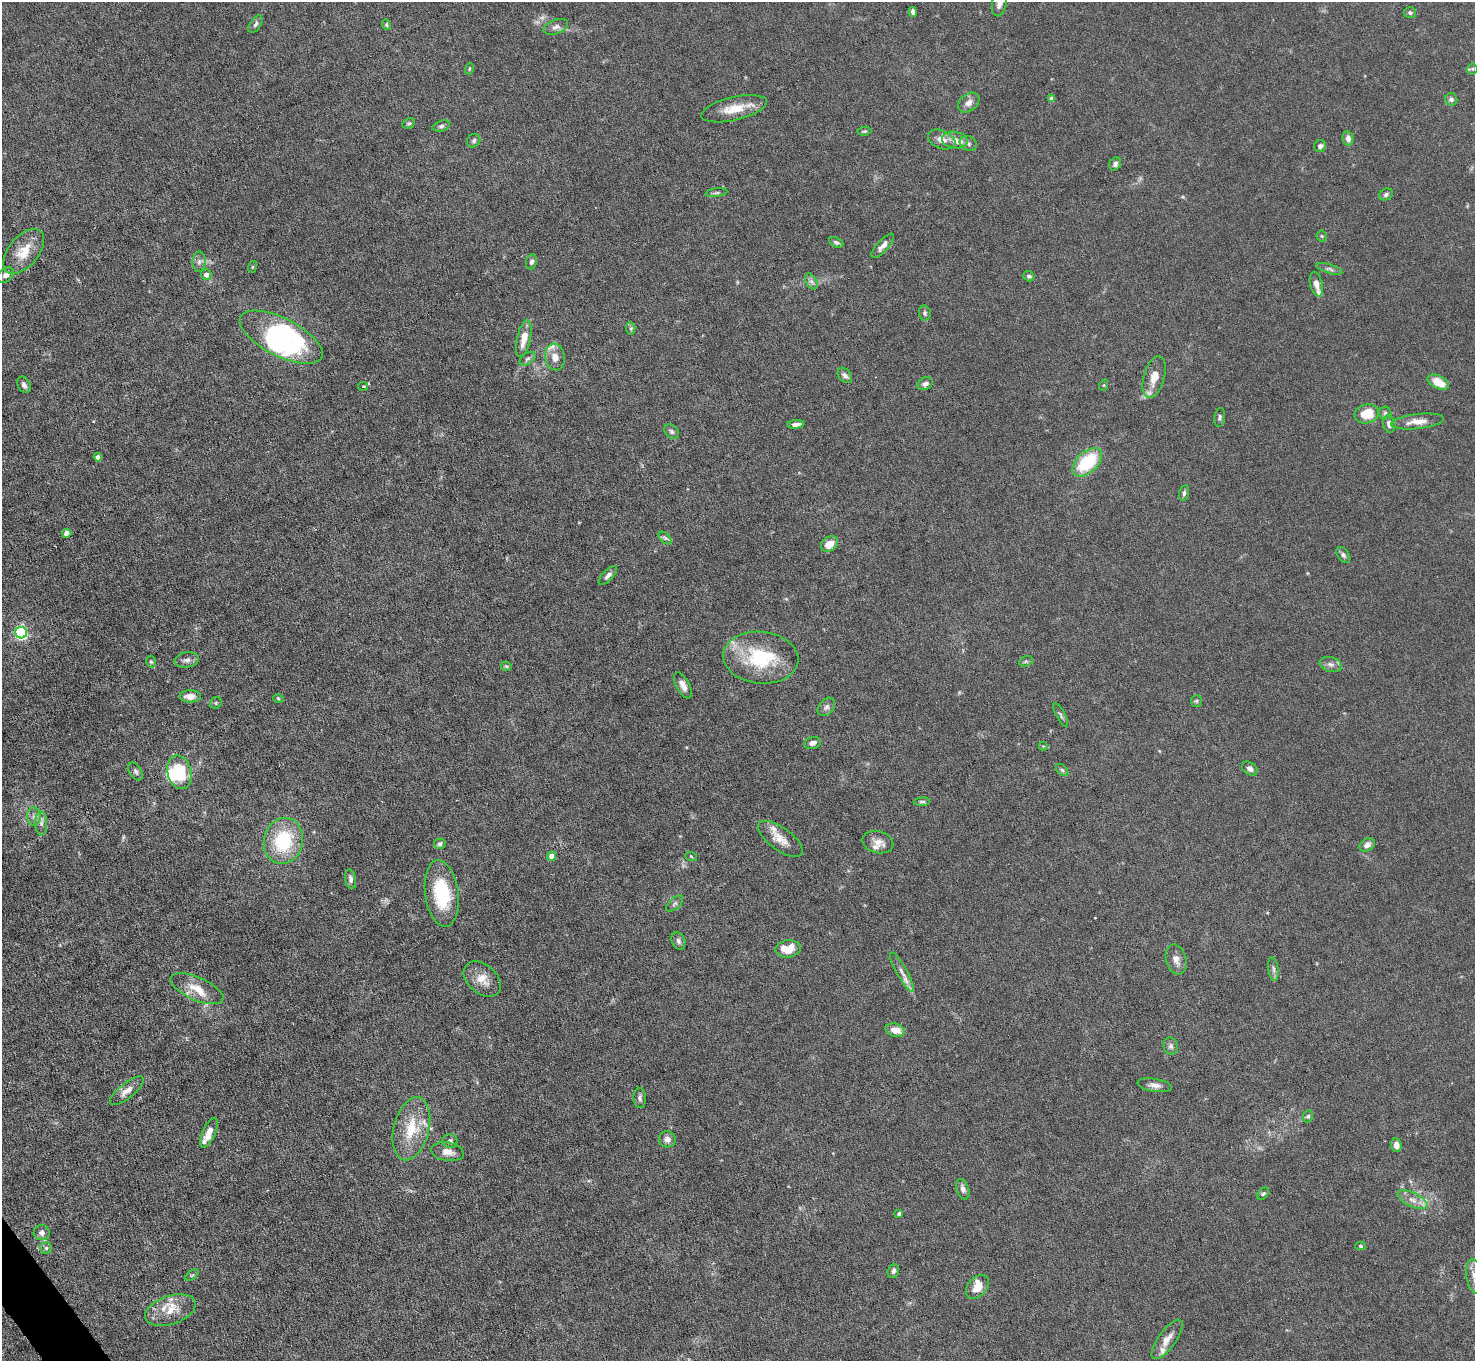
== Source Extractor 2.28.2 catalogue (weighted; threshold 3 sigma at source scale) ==
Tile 7 of 4 x 4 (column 3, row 2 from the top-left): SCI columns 2948-4420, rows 2875-4233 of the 5894 x 5887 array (HDU 1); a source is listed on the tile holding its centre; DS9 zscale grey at full resolution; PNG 1477 x 1363 px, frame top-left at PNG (2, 2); each listed source drawn as its Kron ellipse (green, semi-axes under 4 px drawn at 4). Shown black and unused: <1% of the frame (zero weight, under 4 of 8 exposures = <1% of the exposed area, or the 3 px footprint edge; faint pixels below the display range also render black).
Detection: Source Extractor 2.28.2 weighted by HDU 2 'WHT'; one run over the whole footprint, this tile lists its part. Background 0.0531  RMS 0.0029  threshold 0.0118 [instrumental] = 3 sigma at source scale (4.09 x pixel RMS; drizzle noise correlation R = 1.36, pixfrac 0.8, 0.05/0.05 arcsec/px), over >= 5 px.
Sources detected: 146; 1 too faint to see at this stretch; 4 inside a brighter object's white glare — neither listed nor drawn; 11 inside a brighter listed object's ellipse — not listed separately; the other 130 listed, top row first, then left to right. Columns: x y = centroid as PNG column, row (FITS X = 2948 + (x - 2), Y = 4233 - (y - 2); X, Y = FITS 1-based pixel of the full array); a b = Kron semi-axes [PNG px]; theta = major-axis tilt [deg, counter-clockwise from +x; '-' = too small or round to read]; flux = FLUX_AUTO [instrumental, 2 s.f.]
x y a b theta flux
1000 2 14 7 77 2.3
913 12 5 4 - 1
1410 13 6 5 - 0.61
256 24 10 5 58 0.72
386 25 5 4 - 0.33
556 27 13 7 20 1.2
469 69 5 3 - 0.28
1472 69 5 5 - 0.39
1052 98 4 4 - 1.7
1451 99 6 6 - 0.87
969 103 12 8 38 1.7
734 109 34 11 13 5.8
409 123 7 4 28 0.44
441 126 9 5 16 0.68
864 131 7 4 6 0.4
1348 138 7 5 -78 1.4
942 139 14 9 -22 2.3
955 140 13 8 -9 2
474 141 7 6 - 0.57
968 143 9 7 -27 0.86
1320 146 6 6 - 0.76
1115 164 7 5 55 0.74
716 193 11 4 8 0.57
1386 194 7 5 27 0.68
1322 236 5 5 - 0.38
836 242 7 4 -23 0.57
883 246 15 5 47 1.5
24 251 26 15 50 6
199 262 10 6 89 1.1
531 262 8 5 80 0.69
252 267 6 4 71 0.28
1329 269 13 4 -17 0.79
6 275 9 6 41 1.2
206 275 5 5 - 1.2
1029 276 5 5 - 0.64
811 281 9 5 -58 0.8
1316 284 12 6 -77 1.6
925 313 7 6 - 0.66
631 328 6 4 -85 0.42
281 337 45 19 -27 29
524 338 19 7 77 3.4
555 357 13 9 -81 2.4
528 359 9 5 37 0.74
845 375 8 6 -49 1
1154 377 21 10 74 4
1438 382 11 6 -27 4.6
925 384 8 6 27 1.2
24 385 8 6 -65 0.89
1104 385 6 3 71 0.24
363 386 5 4 - 0.45
1385 413 6 6 - 0.61
1367 414 12 9 15 6.4
1220 417 9 5 81 0.61
1418 421 27 7 6 3
796 424 9 4 5 1.1
1389 424 9 6 -80 1.4
672 431 8 6 -46 0.7
98 457 4 4 - 1.5
1087 462 18 10 43 15
1184 493 8 4 76 0.56
67 533 4 4 - 2.2
665 538 7 4 -44 0.6
829 544 9 7 36 3.4
1343 555 9 5 -53 0.73
608 575 12 5 46 1
21 633 6 5 - 42
761 658 38 26 -5 18
187 660 12 7 9 1.2
1026 661 7 5 18 0.45
151 662 6 4 -74 0.43
1331 664 11 7 -17 1.2
506 666 5 5 - 0.34
683 685 14 6 -63 1.8
190 696 11 6 -1 2.2
278 698 5 3 - 0.26
1196 701 6 5 - 0.43
216 703 6 5 - 0.43
826 707 10 7 49 0.94
1061 715 13 4 -62 0.56
812 743 9 6 13 1.2
1043 746 4 4 - 0.24
1250 769 8 6 -38 1.1
1062 770 7 4 -44 0.52
136 772 10 6 -59 0.8
179 772 17 12 -76 12
922 802 8 4 3 0.51
34 817 9 7 -90 1.1
41 823 12 6 -88 1.3
780 839 26 11 -36 3.6
283 841 23 19 76 18
878 842 15 11 -14 2.2
440 844 6 5 - 0.72
1367 845 8 6 29 1.1
552 856 4 4 - 2.6
691 856 6 4 -20 0.3
351 879 10 5 -79 0.9
442 894 33 16 -82 15
675 904 10 5 41 0.7
678 941 9 6 -66 0.82
788 949 13 8 6 5
1176 959 15 10 -75 2
1273 969 12 5 -82 0.83
902 972 22 5 -61 1.6
482 979 21 14 -40 3.9
197 989 28 11 -24 4.7
895 1030 10 6 -16 3
1171 1046 8 7 - 0.91
1154 1085 17 6 -10 1.6
127 1091 21 7 39 2.3
640 1098 10 6 -86 0.82
1308 1116 6 5 - 0.41
411 1129 32 17 76 9.9
209 1133 16 6 66 2.7
667 1139 8 8 - 1.5
450 1141 7 7 - 0.74
1396 1145 7 5 -82 1.9
448 1152 16 9 -10 2.3
963 1189 10 6 -70 1.1
1263 1193 7 4 47 0.46
1412 1200 16 7 -25 2.1
899 1213 4 3 - 0.6
42 1233 8 7 - 1.2
1360 1246 5 4 - 0.43
46 1248 6 6 - 0.58
893 1271 7 5 71 0.84
192 1275 7 4 37 0.39
1474 1276 17 8 -81 2.3
977 1287 14 9 48 3.6
170 1310 26 14 19 5.7
1167 1339 23 8 54 2.9
Isophote crosses this tile's border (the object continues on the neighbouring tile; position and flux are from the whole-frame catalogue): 2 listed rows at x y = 1000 2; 1474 1276